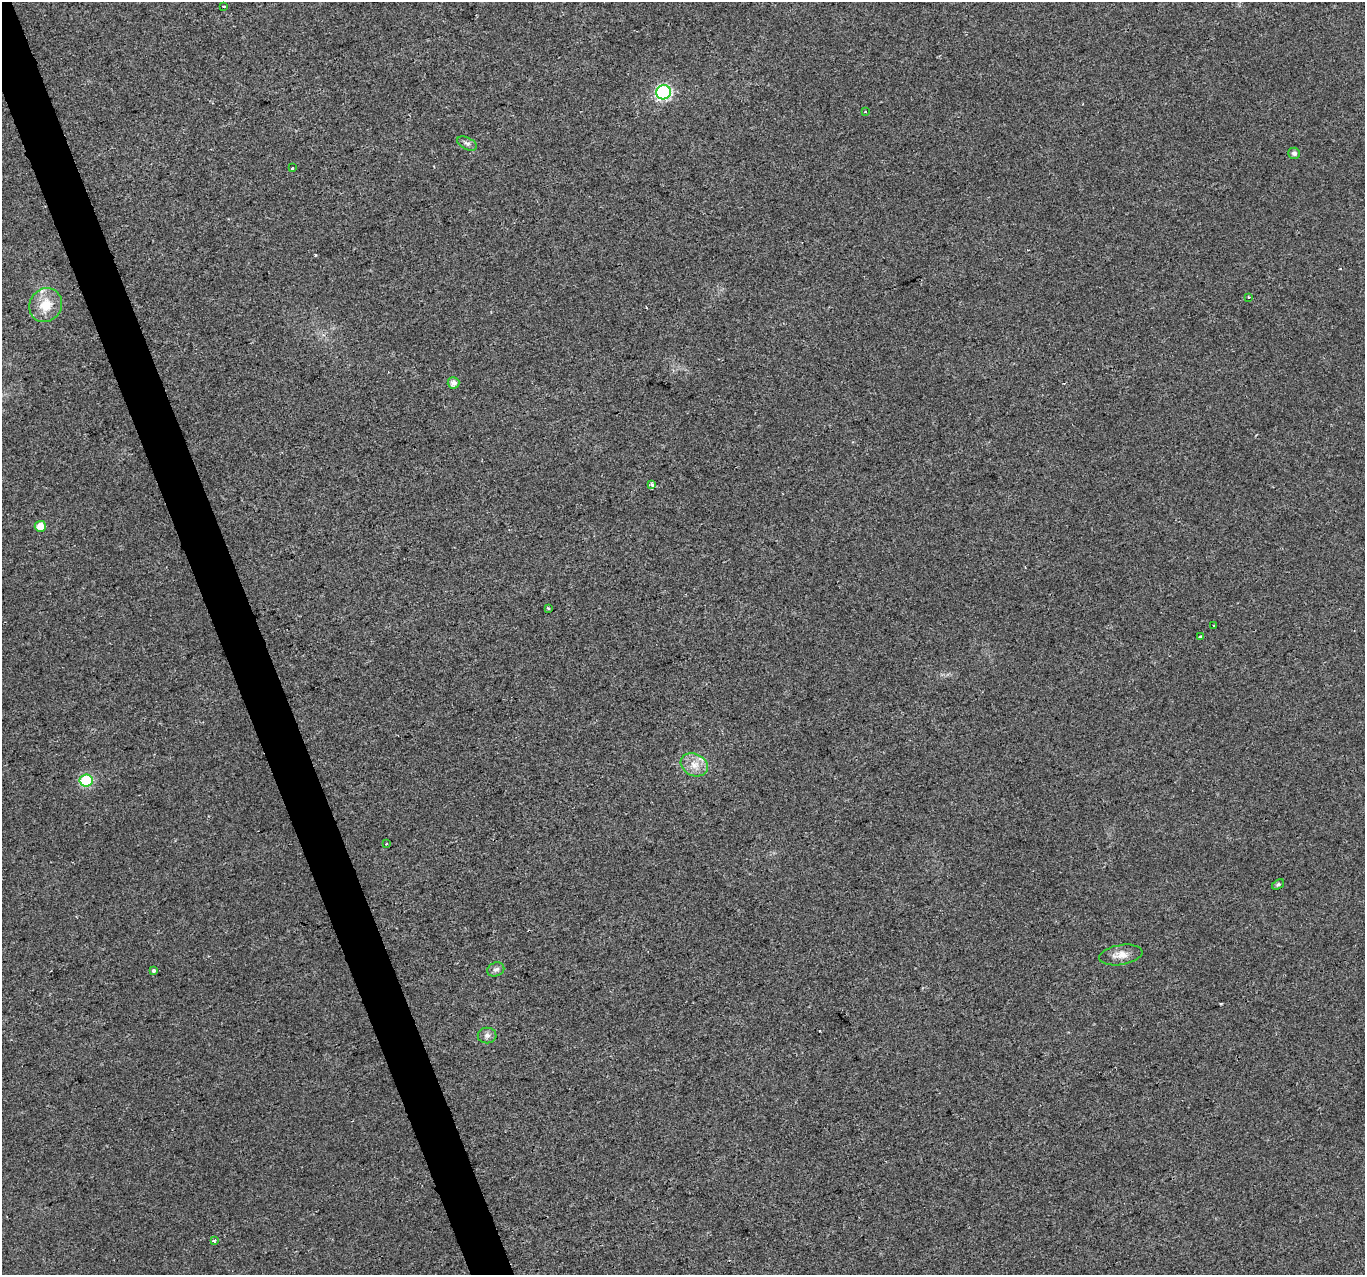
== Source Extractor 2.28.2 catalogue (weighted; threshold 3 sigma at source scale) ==
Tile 11 of 4 x 4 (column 3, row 3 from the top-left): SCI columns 2729-4091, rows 1399-2671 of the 5455 x 5287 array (HDU 1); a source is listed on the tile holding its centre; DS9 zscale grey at full resolution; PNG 1367 x 1277 px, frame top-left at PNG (2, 2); each listed source drawn as its Kron ellipse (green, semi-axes under 4 px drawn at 4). Shown black and unused: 3% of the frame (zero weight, under 2 of 3 exposures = <1% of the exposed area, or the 3 px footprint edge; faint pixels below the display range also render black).
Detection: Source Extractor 2.28.2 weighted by HDU 2 'WHT'; one run over the whole footprint, this tile lists its part. Background 0.0183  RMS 0.006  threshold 0.0268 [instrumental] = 3 sigma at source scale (4.5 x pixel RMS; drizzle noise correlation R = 1.50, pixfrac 1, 0.0396/0.0396 arcsec/px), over >= 5 px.
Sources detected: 24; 1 cosmic-ray / hot-pixel residue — neither listed nor drawn; the other 23 listed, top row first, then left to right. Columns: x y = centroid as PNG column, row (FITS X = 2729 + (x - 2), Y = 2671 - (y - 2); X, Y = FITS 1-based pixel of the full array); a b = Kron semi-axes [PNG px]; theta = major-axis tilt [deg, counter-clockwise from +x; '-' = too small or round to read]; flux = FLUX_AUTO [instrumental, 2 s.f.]
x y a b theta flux
224 6 3 2 - 0.58
663 92 7 7 - 78
865 112 4 3 - 0.57
467 143 10 6 -26 1.9
1294 153 6 5 - 1.8
292 168 3 3 - 3.6
1248 297 3 3 - 1.8
46 305 17 16 - 12
453 383 6 5 - 3.3
652 484 3 3 - 2.6
40 526 5 5 - 6
548 608 3 3 - 0.68
1214 626 3 2 - 0.57
1200 637 3 3 - 1.4
694 765 14 11 -26 6.7
86 780 6 6 - 40
386 844 2 2 - 0.53
1278 884 6 4 37 1.1
1121 955 22 10 9 5.8
496 969 9 6 22 1.8
154 970 4 4 - 1.1
487 1035 9 8 - 2.2
215 1240 3 3 - 3.9